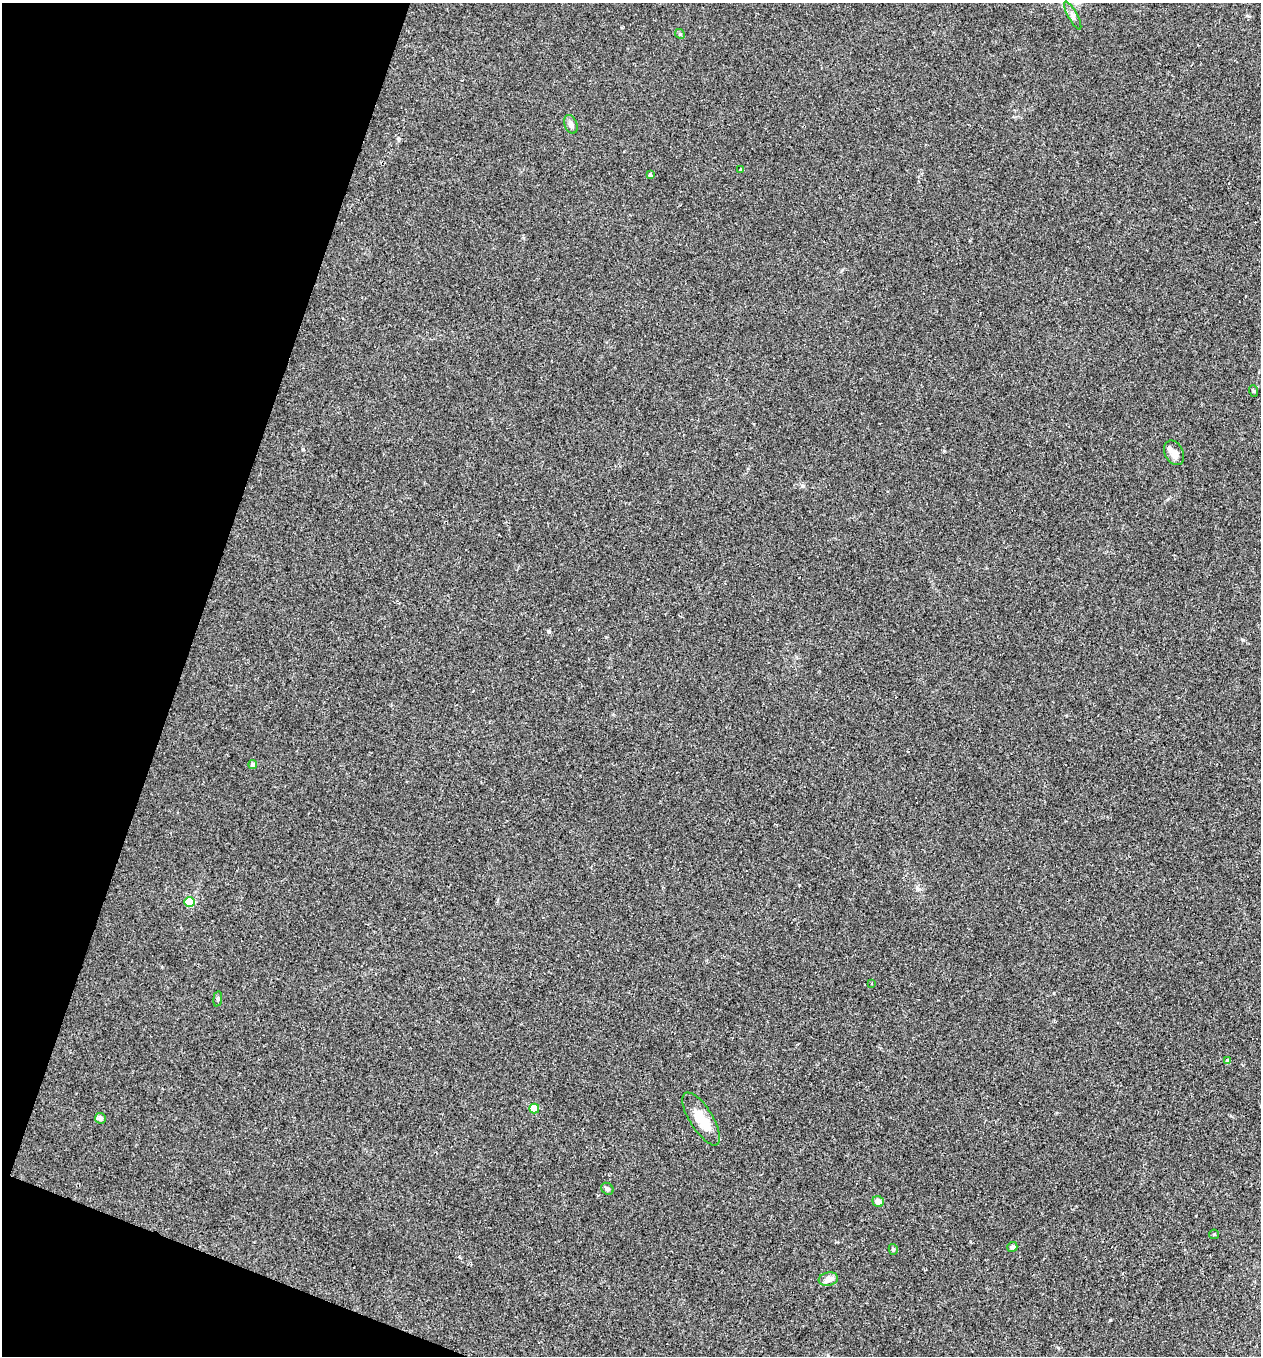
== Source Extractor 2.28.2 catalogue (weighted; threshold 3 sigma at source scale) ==
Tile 9 of 4 x 4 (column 1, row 3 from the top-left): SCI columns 132-1390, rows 1355-2708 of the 5430 x 5416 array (HDU 1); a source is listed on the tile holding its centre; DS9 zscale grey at full resolution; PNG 1263 x 1358 px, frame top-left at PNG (2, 3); each listed source drawn as its Kron ellipse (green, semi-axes under 4 px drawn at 4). Shown black and unused: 17% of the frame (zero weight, under 2 of 3 exposures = <1% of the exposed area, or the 3 px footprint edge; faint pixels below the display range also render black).
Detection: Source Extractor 2.28.2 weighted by HDU 2 'WHT'; one run over the whole footprint, this tile lists its part. Background 0.034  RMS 0.0054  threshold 0.0242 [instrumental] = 3 sigma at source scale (4.5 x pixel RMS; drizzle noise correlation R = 1.50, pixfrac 1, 0.05/0.05 arcsec/px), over >= 5 px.
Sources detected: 22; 1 inside a brighter listed object's ellipse — not listed separately; the other 21 listed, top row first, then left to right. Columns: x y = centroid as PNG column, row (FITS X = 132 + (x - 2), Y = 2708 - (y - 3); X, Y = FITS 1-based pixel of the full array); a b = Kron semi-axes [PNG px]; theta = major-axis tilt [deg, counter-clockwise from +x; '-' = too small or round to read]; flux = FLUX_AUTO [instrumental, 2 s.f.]
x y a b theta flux
1073 16 16 4 -62 1.9
680 34 5 4 - 0.78
571 124 10 6 -69 1.9
741 169 3 3 - 0.46
650 175 4 4 - 1.2
1254 391 6 3 -71 0.6
1174 453 13 9 -63 3.2
253 765 4 4 - 2.3
190 902 5 5 - 23
872 983 3 2 - 0.45
218 999 8 4 83 0.91
1227 1061 4 4 - 1.4
534 1109 5 5 - 16
100 1118 5 5 - 2.1
701 1119 30 11 -58 12
607 1189 7 5 -37 1.3
878 1202 6 5 - 4
1214 1234 5 4 - 0.62
1012 1247 5 5 - 1.4
893 1249 5 4 - 0.86
828 1279 10 6 11 3.6
Unlisted compact peaks at least as high as the median listed source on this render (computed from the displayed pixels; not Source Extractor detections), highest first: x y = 1110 1320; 1243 640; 303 449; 549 632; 802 486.